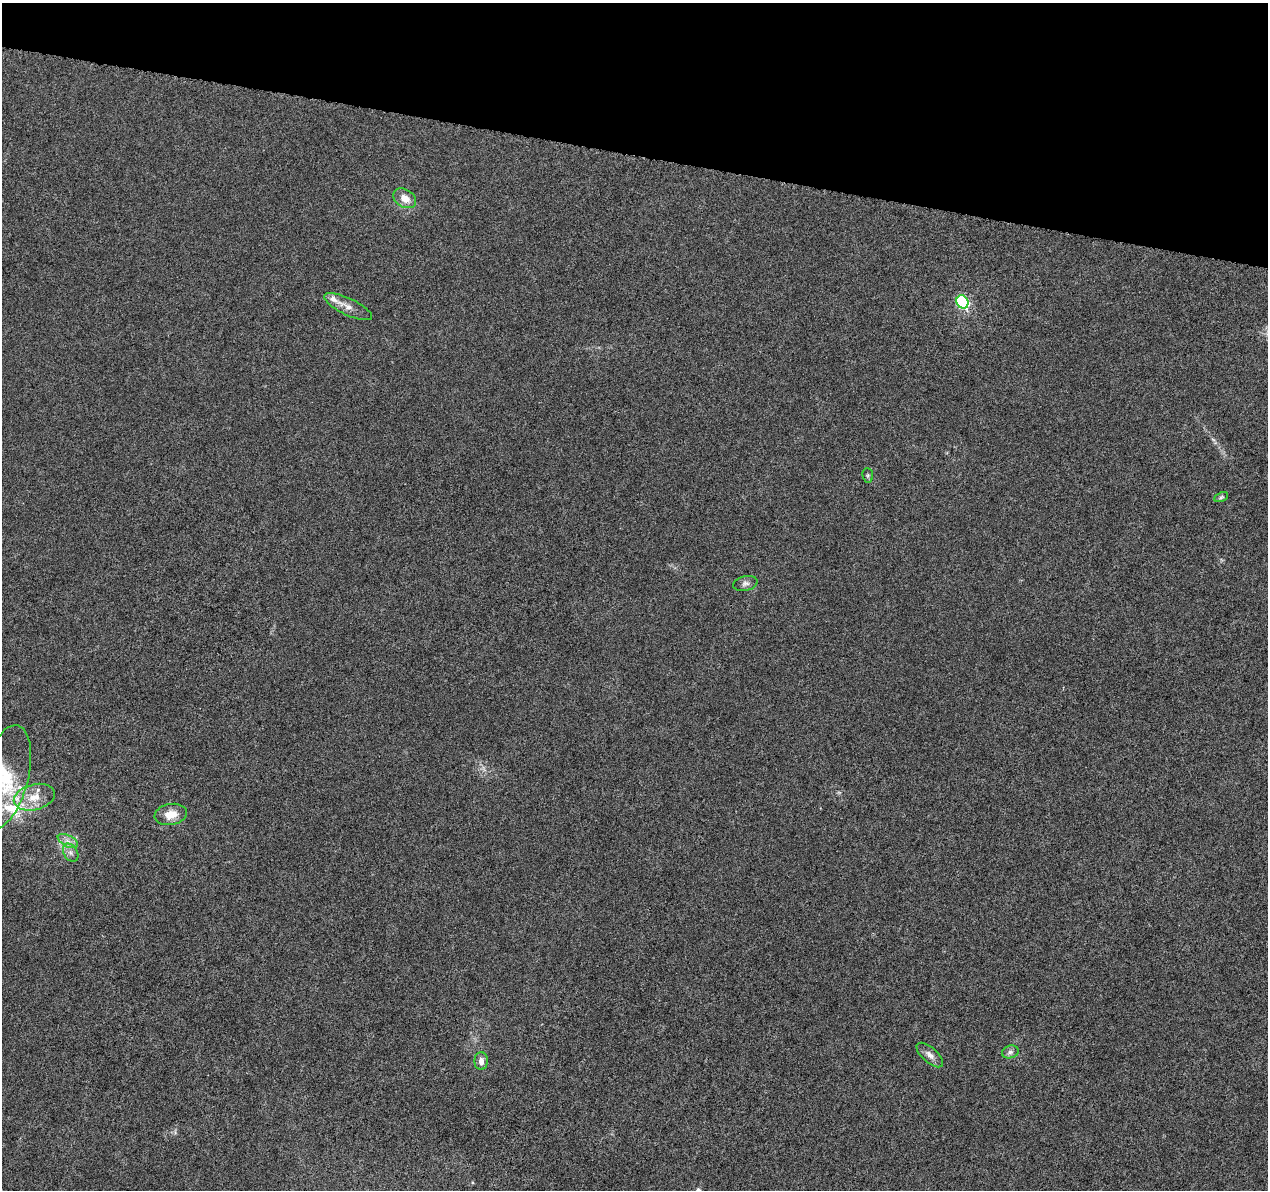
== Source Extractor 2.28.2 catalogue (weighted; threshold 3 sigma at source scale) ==
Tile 2 of 4 x 4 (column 2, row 1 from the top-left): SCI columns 1272-2537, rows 3797-4984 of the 5093 x 5273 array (HDU 1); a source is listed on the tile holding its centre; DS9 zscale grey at full resolution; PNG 1270 x 1192 px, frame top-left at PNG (2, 3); each listed source drawn as its Kron ellipse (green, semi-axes under 4 px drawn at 4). Shown black and unused: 13% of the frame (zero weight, under 5 of 10 exposures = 1% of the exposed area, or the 3 px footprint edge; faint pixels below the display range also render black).
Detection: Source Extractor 2.28.2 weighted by HDU 2 'WHT'; one run over the whole footprint, this tile lists its part. Background 5.98e-04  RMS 8.6e-04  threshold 0.00351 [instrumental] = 3 sigma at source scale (4.09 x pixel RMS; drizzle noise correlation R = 1.36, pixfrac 0.8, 0.0396/0.0396 arcsec/px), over >= 5 px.
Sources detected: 17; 3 inside a brighter listed object's ellipse — not listed separately; the other 14 listed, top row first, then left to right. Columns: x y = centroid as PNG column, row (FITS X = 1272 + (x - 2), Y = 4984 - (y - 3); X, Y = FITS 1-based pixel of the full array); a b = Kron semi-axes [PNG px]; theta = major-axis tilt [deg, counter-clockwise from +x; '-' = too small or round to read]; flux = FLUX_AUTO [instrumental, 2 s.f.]
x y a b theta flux
405 198 12 8 -32 0.87
962 302 7 5 -58 9.6
348 307 26 8 -25 0.73
868 475 7 5 -84 0.14
1221 497 7 4 25 0.14
745 583 12 7 12 0.31
5 777 53 23 75 5.5
34 797 21 13 14 1.5
171 814 16 10 10 1.1
68 841 11 5 -27 0.4
71 853 10 6 -59 0.34
1010 1052 8 6 16 0.25
930 1055 16 7 -41 0.47
481 1061 9 6 -90 0.42
Isophote crosses this tile's border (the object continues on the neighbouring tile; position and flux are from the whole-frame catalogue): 1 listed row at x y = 5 777